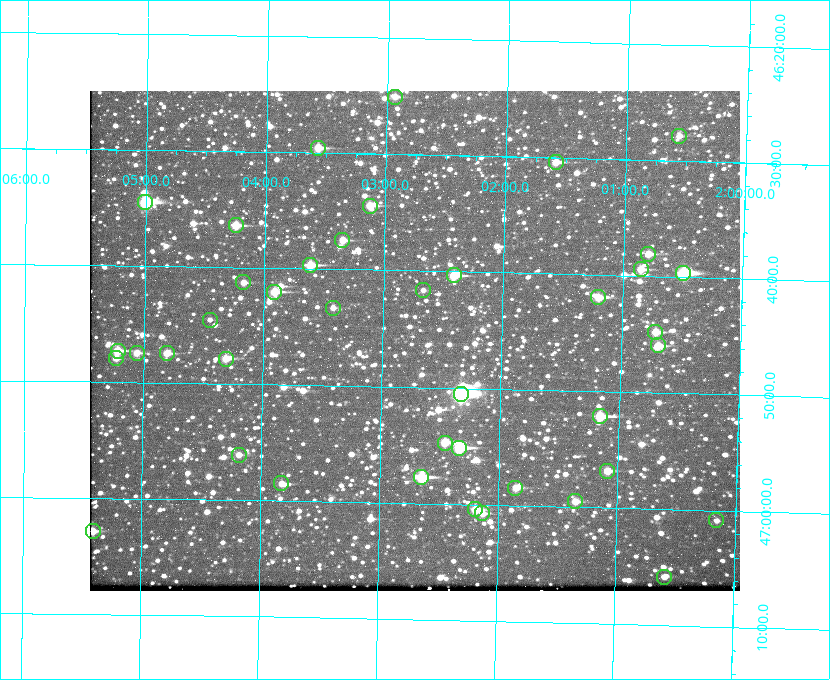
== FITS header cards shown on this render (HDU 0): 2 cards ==
NAXIS1  =                  650 / Width of table row in bytes
NAXIS2  =                  500 / Number of rows in table

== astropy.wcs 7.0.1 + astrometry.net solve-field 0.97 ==
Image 650 x 500 px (HDU 0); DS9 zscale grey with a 90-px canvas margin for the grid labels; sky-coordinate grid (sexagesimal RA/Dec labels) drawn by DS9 from the SOLVED WCS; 41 Tycho-2 reference stars matched to detected sources circled (green)
Header WCS: none
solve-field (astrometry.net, Tycho-2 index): SOLVED blind (the file carries no WCS)
Solved WCS: RA---TAN-SIP/DEC--TAN-SIP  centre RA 02:02:44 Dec +46:46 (30.68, +46.77 deg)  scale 5.17 arcsec/px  FOV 56.0' x 43.0'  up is +179 deg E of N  parity flipped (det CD > 0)
(file carries no celestial WCS; the grid is the blind solution)
Tycho-2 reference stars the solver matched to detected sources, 41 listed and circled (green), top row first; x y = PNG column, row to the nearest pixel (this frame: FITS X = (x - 90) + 1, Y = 500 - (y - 91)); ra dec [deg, ICRS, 3 dp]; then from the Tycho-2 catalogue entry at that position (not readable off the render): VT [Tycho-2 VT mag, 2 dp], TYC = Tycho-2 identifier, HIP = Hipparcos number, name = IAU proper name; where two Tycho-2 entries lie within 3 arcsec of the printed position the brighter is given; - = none
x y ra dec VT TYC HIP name
395 97 30.734 +46.417 11.15 3280-662-1 - -
679 136 30.141 +46.464 11.42 3280-1042-1 - -
318 148 30.892 +46.493 10.70 3280-490-1 - -
556 162 30.396 +46.506 10.80 3280-764-1 - -
145 202 31.250 +46.575 8.43 3281-919-1 - -
370 206 30.782 +46.574 10.16 3280-645-1 - -
236 225 31.061 +46.606 9.99 3281-582-1 - -
342 240 30.837 +46.625 10.69 3280-1254-1 - -
648 254 30.198 +46.635 10.92 3280-527-1 - -
310 265 30.904 +46.661 9.60 3280-781-1 - -
641 269 30.213 +46.657 10.42 3280-803-1 - -
683 273 30.124 +46.661 9.43 3280-672-1 - -
454 275 30.604 +46.672 9.47 3280-908-1 - -
243 282 31.043 +46.688 11.48 3281-800-1 - -
423 290 30.667 +46.694 12.45 3280-751-1 - -
274 292 30.978 +46.700 9.85 3281-909-1 - -
598 297 30.300 +46.699 10.25 3280-1695-1 - -
333 308 30.855 +46.722 11.70 3280-1423-1 - -
210 320 31.112 +46.742 12.56 3281-721-1 - -
655 332 30.179 +46.746 10.21 3280-486-1 - -
658 345 30.172 +46.766 10.54 3280-993-1 - -
118 351 31.305 +46.788 10.64 3281-663-1 - -
137 353 31.264 +46.791 10.76 3281-86-1 - -
167 353 31.202 +46.791 10.77 3281-309-1 - -
116 358 31.307 +46.799 11.30 3281-221-1 - -
226 359 31.078 +46.798 10.61 3281-114-1 - -
461 394 30.583 +46.843 7.07 3280-746-1 9508 -
600 416 30.291 +46.869 9.33 3280-1647-1 - -
445 443 30.615 +46.912 10.08 3284-203-1 - -
459 448 30.584 +46.919 9.47 3284-629-1 - -
239 455 31.047 +46.935 11.37 3285-65-1 - -
607 471 30.273 +46.947 10.92 3284-1033-1 - -
421 477 30.663 +46.962 9.31 3284-347-1 - -
281 483 30.956 +46.975 11.27 3285-185-1 - -
515 488 30.464 +46.975 10.61 3284-511-1 - -
575 501 30.338 +46.992 10.95 3284-1079-1 - -
475 509 30.548 +47.007 10.42 3284-727-1 - -
482 513 30.532 +47.013 10.85 3284-391-1 - -
716 520 30.040 +47.014 11.91 3284-899-1 - -
93 531 31.352 +47.047 10.82 3285-1193-1 - -
664 577 30.147 +47.097 11.56 3284-835-1 - -